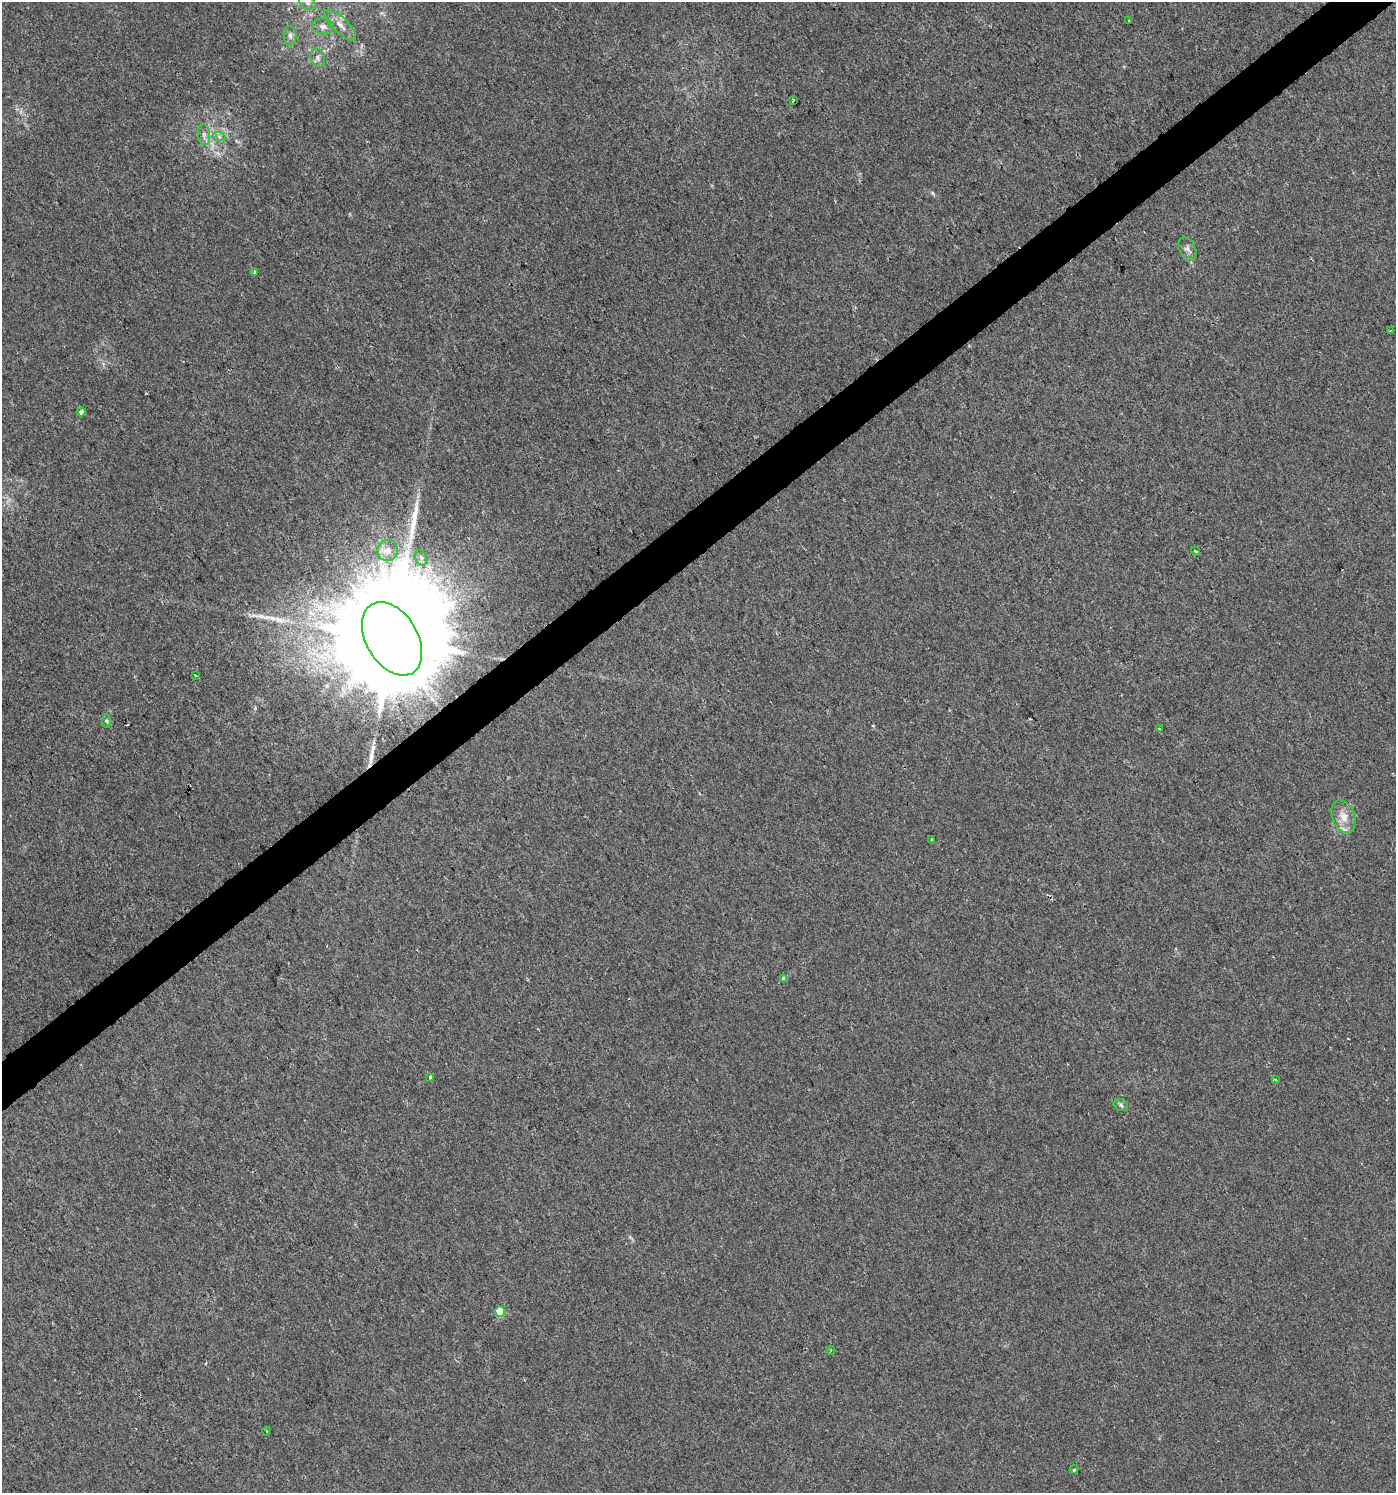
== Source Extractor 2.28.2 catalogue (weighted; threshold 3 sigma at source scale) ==
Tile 10 of 4 x 4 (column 2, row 3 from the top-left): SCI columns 1607-3000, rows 1498-2988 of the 5921 x 5985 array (HDU 1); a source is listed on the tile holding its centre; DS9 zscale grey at full resolution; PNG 1398 x 1495 px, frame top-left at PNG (2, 2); each listed source drawn as its Kron ellipse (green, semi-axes under 4 px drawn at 4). Shown black and unused: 3% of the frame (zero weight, under 2 of 3 exposures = <1% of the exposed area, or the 3 px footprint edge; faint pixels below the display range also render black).
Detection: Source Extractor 2.28.2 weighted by HDU 2 'WHT'; one run over the whole footprint, this tile lists its part. Background 0.00424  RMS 0.0034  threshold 0.0154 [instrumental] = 3 sigma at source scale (4.5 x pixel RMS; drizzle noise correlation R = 1.50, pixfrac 1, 0.0396/0.0396 arcsec/px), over >= 5 px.
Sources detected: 35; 1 cosmic-ray / hot-pixel residue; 3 long thin detections or spike segments (spike, bleed or trail) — neither listed nor drawn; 1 inside a brighter listed object's ellipse — not listed separately; the other 30 listed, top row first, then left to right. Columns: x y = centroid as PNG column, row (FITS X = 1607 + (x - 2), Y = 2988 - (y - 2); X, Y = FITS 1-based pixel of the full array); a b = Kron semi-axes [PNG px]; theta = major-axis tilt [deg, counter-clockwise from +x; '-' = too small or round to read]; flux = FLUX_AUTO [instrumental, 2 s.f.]
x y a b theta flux
308 3 9 6 -26 1.2
1128 20 3 3 - 0.7
340 25 20 8 -44 3.6
323 26 11 8 -10 1.8
290 36 9 6 -88 1.2
318 58 9 7 -69 1.4
793 100 3 3 - 1.9
204 135 10 6 -81 1.4
219 136 7 4 -20 0.79
1187 249 12 7 -64 1.6
255 272 4 4 - 1.2
1390 330 3 2 - 0.35
81 412 4 4 - 1.5
387 550 10 10 - 2.5
1196 551 5 3 - 0.77
421 558 8 6 -66 1.4
392 639 40 25 -59 20000
195 675 3 3 - 2.3
107 721 7 4 -89 0.59
1159 729 3 3 - 0.38
1343 817 17 11 -69 4.1
932 839 3 3 - 0.56
783 978 3 3 - 1.2
430 1077 4 3 - 0.85
1275 1079 4 4 - 0.34
1121 1105 7 5 -20 0.88
500 1312 5 5 - 9.6
831 1350 4 3 - 0.39
266 1431 4 3 - 0.29
1074 1470 4 3 - 0.51
Overlapping masked pixels (flux is a lower limit): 1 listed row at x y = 392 639
Unlisted compact peaks at least as high as the median listed source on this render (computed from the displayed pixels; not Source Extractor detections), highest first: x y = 933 193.